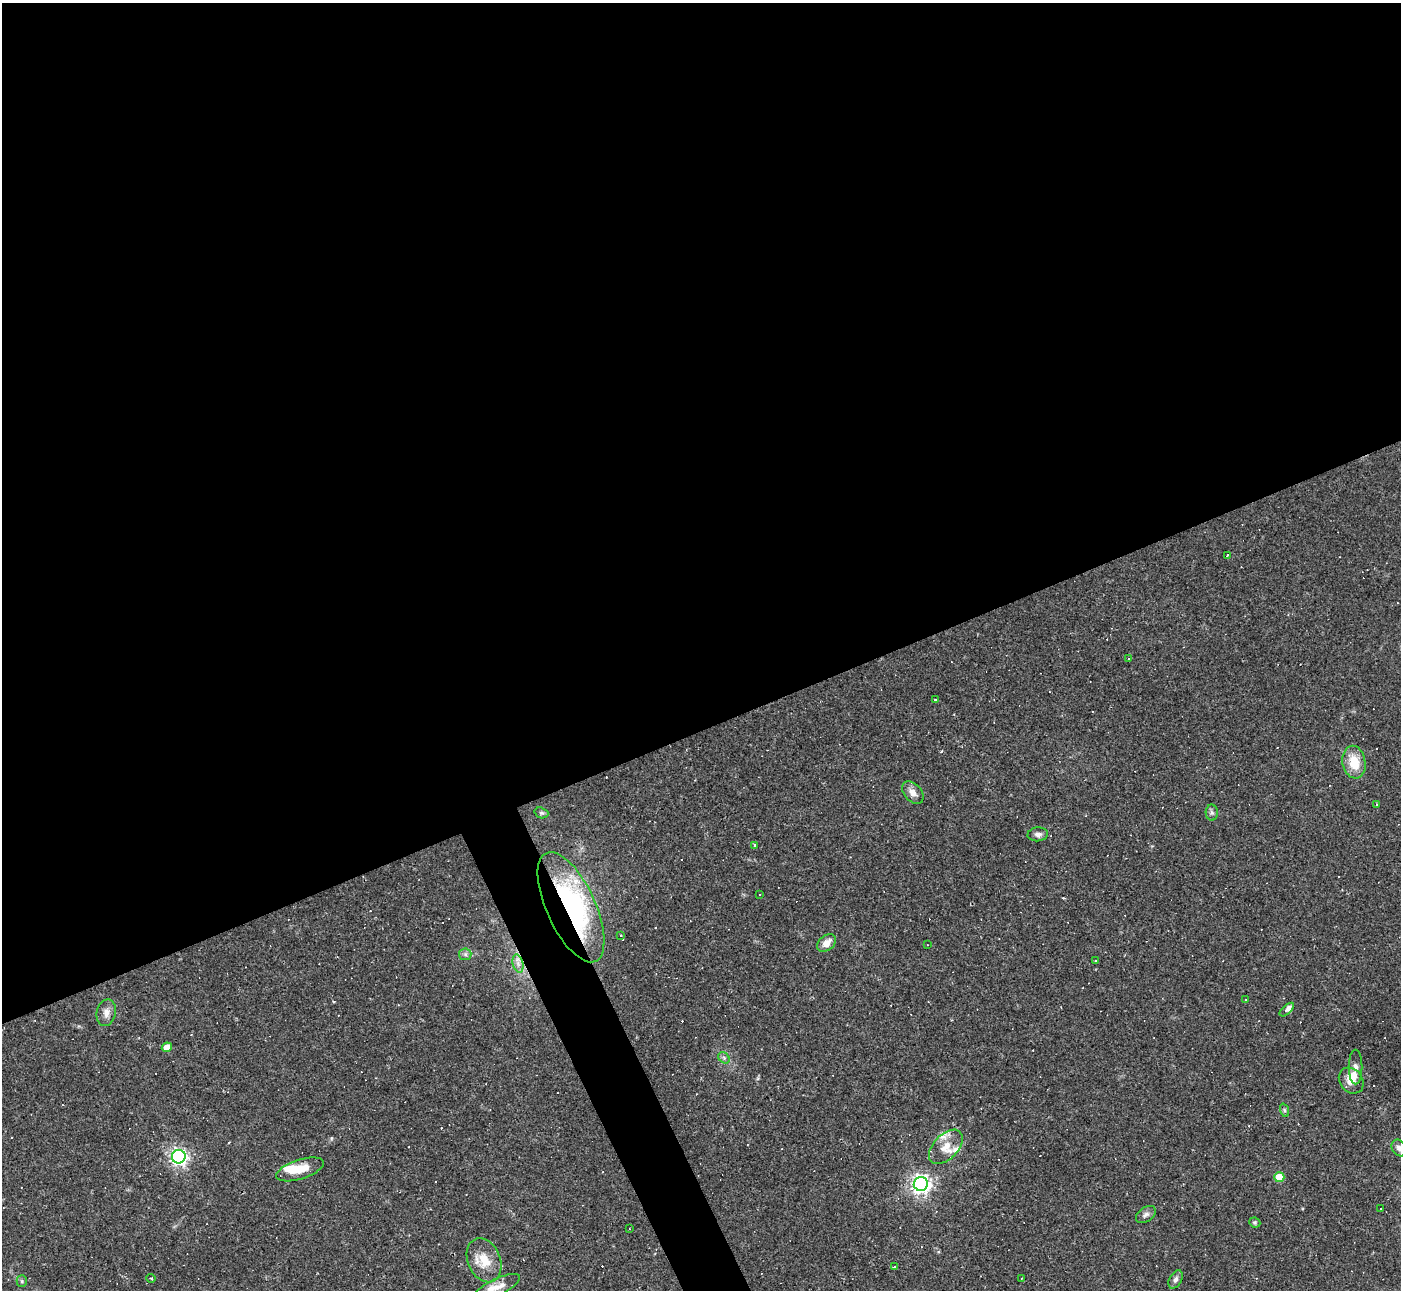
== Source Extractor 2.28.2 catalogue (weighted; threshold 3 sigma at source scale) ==
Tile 2 of 4 x 4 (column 2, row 1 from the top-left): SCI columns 1399-2797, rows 4147-5434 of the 5594 x 5585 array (HDU 1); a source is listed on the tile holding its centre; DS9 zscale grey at full resolution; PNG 1403 x 1292 px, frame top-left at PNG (2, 3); each listed source drawn as its Kron ellipse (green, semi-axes under 4 px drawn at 4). Shown black and unused: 58% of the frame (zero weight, under 2 of 3 exposures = <1% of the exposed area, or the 3 px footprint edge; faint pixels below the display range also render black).
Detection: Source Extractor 2.28.2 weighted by HDU 2 'WHT'; one run over the whole footprint, this tile lists its part. Background 0.064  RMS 0.0055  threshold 0.0248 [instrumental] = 3 sigma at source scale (4.5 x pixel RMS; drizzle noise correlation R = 1.50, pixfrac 1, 0.05/0.05 arcsec/px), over >= 5 px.
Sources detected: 83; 1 inside a brighter object's white glare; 33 cosmic-ray / hot-pixel residue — neither listed nor drawn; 6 inside a brighter listed object's ellipse — not listed separately; the other 43 listed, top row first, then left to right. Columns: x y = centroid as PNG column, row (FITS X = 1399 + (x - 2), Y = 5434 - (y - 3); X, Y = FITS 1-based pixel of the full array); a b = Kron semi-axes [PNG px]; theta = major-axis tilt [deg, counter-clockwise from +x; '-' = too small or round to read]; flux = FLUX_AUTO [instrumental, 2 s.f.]
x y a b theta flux
1227 556 3 2 - 0.86
1129 659 3 3 - 1.1
935 700 3 3 - 0.67
1354 762 16 11 -80 12
913 792 13 8 -48 4.1
1377 805 3 3 - 5.2
541 813 7 5 -19 1
1212 813 8 6 -88 1.4
1038 834 10 7 4 2.2
755 845 3 3 - 0.62
759 894 3 3 - 0.67
571 907 59 24 -65 99
621 935 3 2 - 0.94
827 943 11 7 39 5.1
927 945 3 2 - 0.38
465 954 6 6 - 1.3
1095 961 3 2 - 0.73
518 964 9 5 -75 2.5
1246 1000 3 2 - 0.38
1287 1010 9 4 41 3.5
106 1013 13 9 77 3.6
167 1047 5 4 - 7.4
724 1058 6 5 - 1.1
1356 1067 17 7 90 2.6
1351 1081 14 11 -51 6.5
1284 1110 7 4 -71 1
946 1147 21 12 46 8.2
1399 1148 9 6 -57 2.5
179 1157 7 6 - 190
300 1169 25 9 18 9.8
1279 1177 5 5 - 14
921 1184 7 7 - 280
1380 1209 2 2 - 0.42
1146 1214 11 7 34 2.2
1255 1222 6 5 - 0.81
629 1229 2 2 - 0.42
484 1260 23 16 -67 11
894 1266 3 3 - 1.7
151 1278 5 3 - 0.5
1022 1278 2 2 - 0.4
1176 1279 10 6 62 2.1
22 1281 5 5 - 0.86
497 1287 25 8 26 6.2
Overlapping masked pixels (flux is a lower limit): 1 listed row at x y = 571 907
Isophote crosses this tile's border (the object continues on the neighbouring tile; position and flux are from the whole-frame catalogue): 2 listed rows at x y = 1399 1148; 497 1287